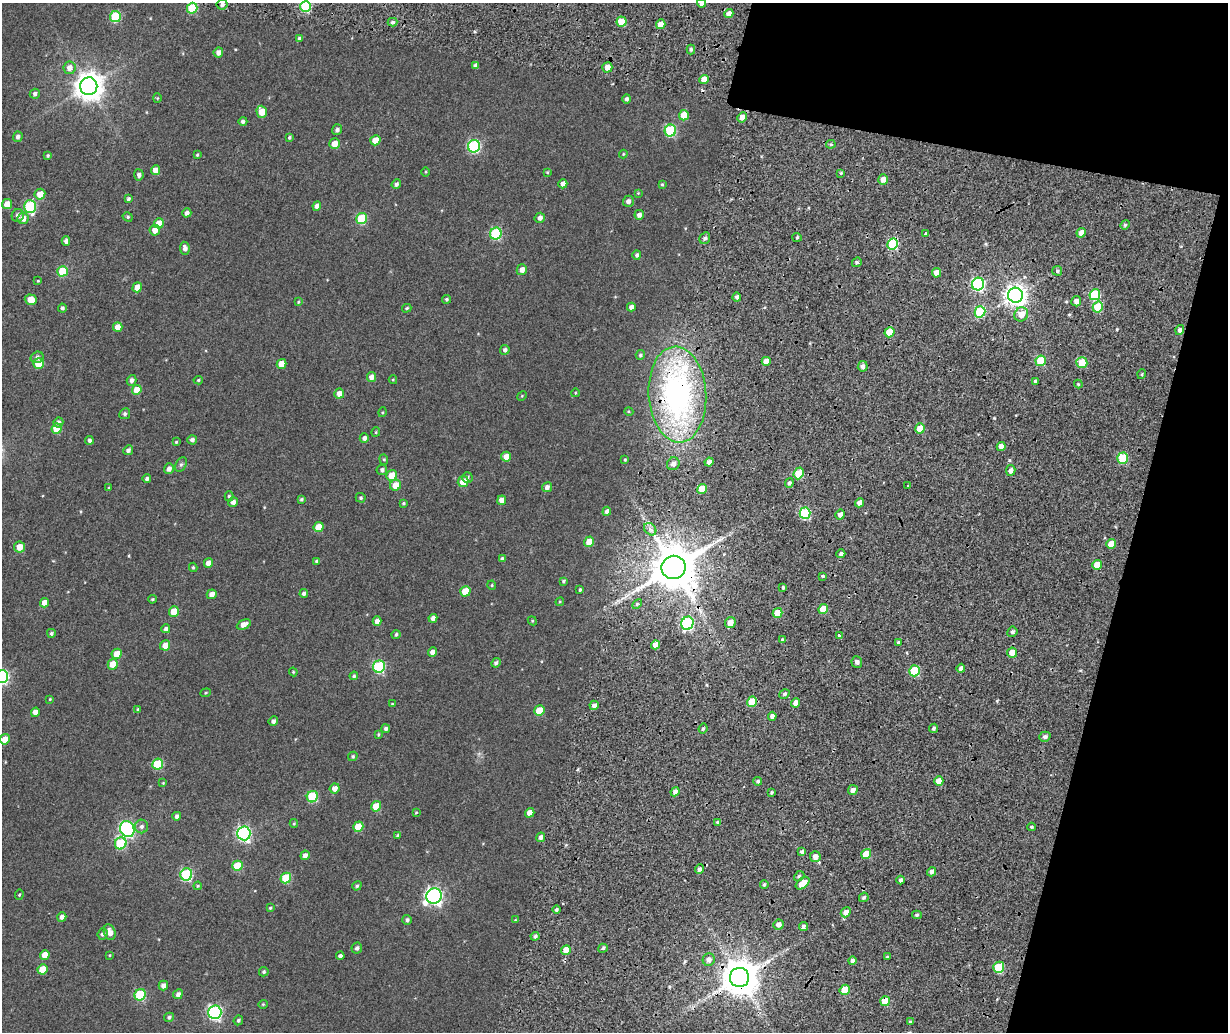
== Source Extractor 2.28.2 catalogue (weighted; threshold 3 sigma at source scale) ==
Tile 8 of 4 x 3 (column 4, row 2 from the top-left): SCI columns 3801-5026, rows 1425-2454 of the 5147 x 3851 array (HDU 1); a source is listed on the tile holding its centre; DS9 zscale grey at full resolution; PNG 1230 x 1034 px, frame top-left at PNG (2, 3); each listed source drawn as its Kron ellipse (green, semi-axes under 4 px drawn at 4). Shown black and unused: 14% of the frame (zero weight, under 2 of 4 exposures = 9% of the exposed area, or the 3 px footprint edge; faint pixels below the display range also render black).
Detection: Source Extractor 2.28.2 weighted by HDU 2 'WHT'; one run over the whole footprint, this tile lists its part. Background 0.0816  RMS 0.044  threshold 0.198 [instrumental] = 3 sigma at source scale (4.5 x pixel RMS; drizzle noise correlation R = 1.50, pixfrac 1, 0.0396/0.0396 arcsec/px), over >= 5 px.
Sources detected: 311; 1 cosmic-ray / hot-pixel residue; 1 long thin detection or spike segment (spike, bleed or trail) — neither listed nor drawn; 1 inside a brighter listed object's ellipse — not listed separately; the other 308 listed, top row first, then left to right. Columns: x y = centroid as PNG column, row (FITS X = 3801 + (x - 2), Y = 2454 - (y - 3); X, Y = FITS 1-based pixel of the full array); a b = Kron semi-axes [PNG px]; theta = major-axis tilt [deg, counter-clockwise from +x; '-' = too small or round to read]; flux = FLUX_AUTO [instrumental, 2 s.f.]
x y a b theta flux
702 3 4 4 - 18
222 5 5 5 - 12
306 6 5 5 - 230
192 8 5 5 - 180
729 14 4 4 - 25
115 17 5 5 - 200
393 22 5 4 - 6.9
621 22 5 5 - 80
661 24 5 4 - 34
299 38 4 4 - 8.2
691 49 5 4 - 6.3
218 52 5 5 - 21
475 65 4 4 - 10
607 67 5 5 - 27
69 68 6 6 - 24
704 79 5 4 - 40
89 86 9 8 - 4600
35 94 5 5 - 9.9
157 98 4 4 - 3.1
627 99 5 4 - 8.6
262 112 6 5 - 59
684 115 5 5 - 52
742 117 5 4 - 24
243 121 4 4 - 8.8
337 130 5 5 - 10
670 131 6 5 - 310
18 137 5 5 - 11
289 137 4 3 - 5
375 140 5 5 - 52
334 144 5 5 - 39
831 144 4 4 - 5.4
474 146 6 6 - 430
623 154 4 4 - 3.1
48 155 4 4 - 5.1
197 155 3 3 - 4.2
156 170 5 4 - 30
426 172 4 3 - 3.1
547 172 4 3 - 3.4
841 173 4 3 - 3.7
139 175 5 5 - 11
883 179 5 4 - 24
396 184 5 4 - 10
563 184 5 4 - 21
662 184 4 3 - 4.2
638 193 4 4 - 3
40 194 5 5 - 42
128 199 4 4 - 6.4
628 201 5 5 - 13
7 204 5 5 - 41
30 206 6 6 - 320
317 206 5 4 - 16
187 213 4 4 - 13
18 215 6 6 - 15
639 215 5 4 - 15
128 217 5 4 - 5.2
540 218 5 5 - 16
23 219 6 5 - 24
361 219 6 5 - 190
159 223 5 4 - 50
1125 225 5 4 - 6.5
155 230 5 5 - 25
925 233 3 3 - 15
1081 233 5 4 - 33
496 234 6 5 - 330
797 237 5 4 - 5
705 238 6 5 - 9.3
66 241 4 4 - 13
893 244 6 5 - 280
185 248 6 5 - 15
637 255 5 4 - 8.1
857 262 5 4 - 7.1
522 270 5 5 - 22
63 271 5 5 - 120
1057 271 5 5 - 8.3
936 273 5 4 - 31
38 281 4 3 - 3.1
978 284 6 6 - 530
137 287 5 4 - 48
1016 295 7 7 - 2500
1095 295 5 5 - 210
737 297 4 4 - 9.4
447 299 4 4 - 5.1
31 300 6 5 - 48
1076 301 5 5 - 20
298 302 4 3 - 3.8
631 307 4 4 - 14
1098 307 5 5 - 120
62 308 4 4 - 7.7
407 308 5 3 - 4.5
980 312 6 5 - 210
1021 314 7 6 - 44
118 327 5 4 - 29
1180 330 5 4 - 13
889 332 5 5 - 71
505 350 5 4 - 10
640 355 5 4 - 6.5
37 357 6 5 - 11
766 361 4 4 - 33
1041 361 5 5 - 160
38 363 5 5 - 87
1082 363 5 5 - 92
282 364 5 4 - 41
863 366 5 5 - 13
1142 374 5 3 - 4.3
371 377 5 4 - 22
132 380 5 5 - 12
198 380 5 4 - 4.5
393 380 4 4 - 3.2
1035 382 3 3 - 8.6
1078 384 4 4 - 4.4
137 390 5 4 - 55
575 393 4 3 - 2.6
339 394 5 5 - 26
677 394 48 29 -86 1000
522 396 5 4 - 3.4
383 412 5 3 - 3.3
629 412 4 3 - 3.2
125 414 5 5 - 7.9
58 422 5 5 - 12
920 428 5 4 - 72
57 429 5 5 - 83
376 432 4 4 - 3.4
364 438 4 4 - 12
89 440 4 4 - 8.1
192 440 5 4 - 10
176 442 4 4 - 4.5
1001 446 4 4 - 28
128 450 5 4 - 10
506 457 5 4 - 30
1123 458 5 5 - 150
384 459 5 4 - 3.8
625 460 4 3 - 3.6
709 462 4 4 - 18
673 464 6 6 - 21
181 465 8 5 62 7.5
169 469 5 5 - 16
382 470 5 5 - 8.6
1011 470 5 4 - 19
799 473 6 5 - 95
391 475 5 5 - 51
467 477 5 5 - 7.4
147 479 4 4 - 9.4
463 482 6 5 - 48
789 483 4 4 - 8.7
396 485 5 5 - 45
908 486 3 3 - 7.8
547 487 5 4 - 14
109 488 4 3 - 3.3
702 489 5 4 - 82
229 496 5 4 - 5.1
361 498 5 5 - 6.7
301 499 4 4 - 5.6
502 500 5 4 - 27
233 502 5 4 - 16
404 503 4 3 - 4.5
859 503 5 4 - 21
607 511 4 4 - 13
805 513 5 5 - 260
840 515 5 4 - 19
319 527 5 5 - 60
650 529 7 5 -46 12
589 542 5 5 - 41
1111 544 5 4 - 42
19 547 5 5 - 37
841 554 4 4 - 11
502 559 4 4 - 9.8
317 561 4 3 - 7.2
208 563 5 4 - 27
1097 565 5 5 - 56
193 567 4 3 - 4.9
674 567 12 11 - 17000
822 576 3 3 - 26
563 581 4 3 - 5.3
492 585 5 4 - 4.2
783 587 3 3 - 5
580 590 3 3 - 4.4
465 591 5 5 - 74
304 593 4 4 - 10
212 594 5 4 - 21
152 599 4 3 - 4.1
560 602 4 3 - 3.2
44 603 5 4 - 29
637 604 6 3 46 5
823 609 5 4 - 74
174 611 5 5 - 68
778 613 5 4 - 59
433 618 4 4 - 15
377 621 4 4 - 18
532 621 5 4 - 4
730 622 6 5 - 35
687 623 7 6 - 420
244 624 7 4 25 24
166 629 4 4 - 11
1012 632 5 4 - 8.3
51 633 4 4 - 6
396 634 4 3 - 5.6
839 636 3 3 - 10
782 640 4 3 - 6.4
898 642 3 3 - 4.9
165 645 5 5 - 38
655 645 4 4 - 29
432 652 5 4 - 21
1012 653 5 5 - 44
117 654 5 5 - 50
857 662 5 5 - 12
496 663 5 4 - 8.5
113 664 5 5 - 52
379 667 6 6 - 360
961 668 4 4 - 17
914 671 5 5 - 170
293 672 4 4 - 3.6
2 676 6 6 - 520
354 676 4 4 - 5.7
206 693 5 4 - 4.4
784 694 5 4 - 7.8
50 699 3 3 - 2.7
752 702 5 5 - 100
796 703 5 4 - 27
392 704 3 3 - 3.2
594 705 4 4 - 17
138 709 4 3 - 4.4
539 711 5 5 - 92
35 712 5 4 - 21
772 716 4 4 - 19
273 721 5 4 - 11
934 728 5 4 - 7.2
386 729 4 4 - 8.8
703 729 5 3 - 5.4
378 734 4 3 - 4.1
1045 737 5 5 - 11
5 739 5 5 - 42
353 756 5 4 - 5.1
158 764 6 5 - 160
758 781 4 4 - 7.8
939 781 5 4 - 36
163 783 4 3 - 2.7
335 788 5 5 - 21
853 790 5 5 - 18
675 792 5 4 - 14
771 792 3 3 - 5.4
312 797 6 5 - 210
376 806 5 5 - 77
416 812 4 3 - 3
530 813 5 4 - 32
177 816 4 4 - 10
718 822 4 3 - 9.6
294 823 4 4 - 3.7
141 826 7 6 - 12
358 827 5 5 - 91
1031 827 4 4 - 5
127 829 8 7 - 760
244 833 7 6 - 750
398 836 4 4 - 6.3
541 837 5 4 - 16
121 843 6 5 - 220
802 852 4 4 - 10
866 854 5 4 - 65
305 855 5 4 - 16
815 857 5 5 - 26
237 866 5 5 - 120
700 869 5 4 - 12
932 872 5 4 - 15
186 874 6 6 - 360
799 876 6 4 42 6.2
286 878 5 5 - 120
901 880 4 3 - 10
803 883 8 5 39 46
764 884 4 3 - 5.8
198 886 4 3 - 3.4
357 886 5 4 - 6
19 895 5 4 - 4.3
434 896 8 7 - 1200
864 897 5 4 - 7.9
270 908 4 4 - 4.1
556 910 4 4 - 6.9
846 912 5 4 - 25
917 915 5 4 - 7.1
62 917 5 4 - 14
407 920 5 4 - 8.1
515 920 4 3 - 2.6
778 925 5 5 - 17
803 927 4 4 - 13
110 932 8 5 -73 30
103 934 6 5 - 7.8
535 936 4 4 - 9
357 948 5 5 - 10
603 948 5 4 - 7.2
566 950 5 4 - 41
45 955 5 4 - 37
110 955 4 2 - 2.6
340 956 4 4 - 10
887 957 4 4 - 4.7
709 960 6 6 - 18
852 961 4 4 - 11
999 967 5 5 - 140
42 969 5 5 - 64
264 972 5 4 - 6
739 977 9 9 - 9600
163 985 5 4 - 19
845 990 5 5 - 90
178 994 5 4 - 14
140 995 6 5 - 230
885 1001 5 5 - 68
263 1004 4 4 - 3.6
215 1012 7 6 - 670
169 1017 5 4 - 7.6
238 1020 5 4 - 6.4
910 1022 4 4 - 5.7
Overlapping masked pixels (flux is a lower limit): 5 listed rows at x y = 893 244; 677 394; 674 567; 739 977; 885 1001
Isophote crosses this tile's border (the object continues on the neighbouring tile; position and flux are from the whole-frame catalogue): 3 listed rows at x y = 702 3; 306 6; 2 676